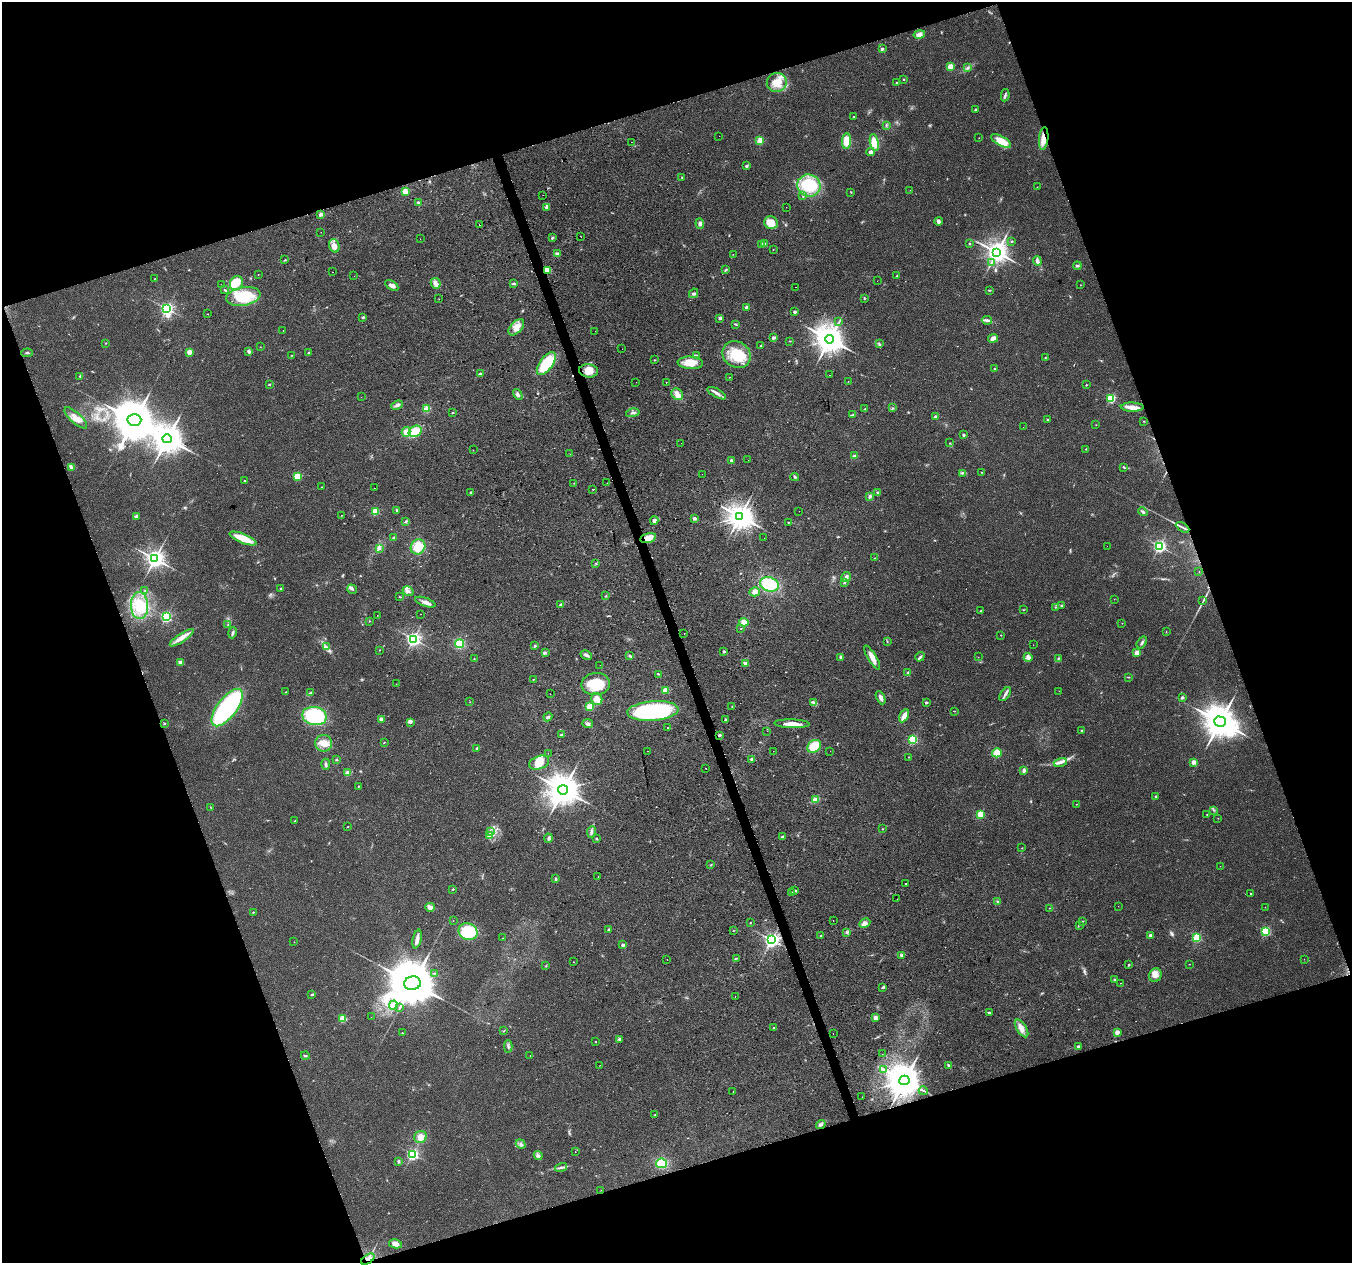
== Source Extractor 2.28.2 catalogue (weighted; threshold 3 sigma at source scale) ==
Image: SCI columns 1-5400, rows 120-5160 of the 5401 x 5226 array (HDU 1 of 3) = the unmasked area's bounding box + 8 px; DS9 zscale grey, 4 x 4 block average (1 PNG px = mean of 4 x 4 image px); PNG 1354 x 1265 px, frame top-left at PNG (2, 2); each listed source drawn as its Kron ellipse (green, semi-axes under 4 px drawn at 4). Shown black and unused: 39% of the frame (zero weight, under 2 of 3 exposures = <1% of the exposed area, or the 3 px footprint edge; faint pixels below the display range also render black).
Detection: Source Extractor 2.28.2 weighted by HDU 2 'WHT'. Background 0.041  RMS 0.0055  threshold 0.0249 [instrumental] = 3 sigma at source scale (4.5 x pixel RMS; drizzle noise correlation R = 1.50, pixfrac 1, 0.0396/0.0396 arcsec/px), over >= 5 px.
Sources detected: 443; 1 too faint to see at this stretch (4 x 4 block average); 2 inside a brighter object's white glare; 8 cosmic-ray / hot-pixel residue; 3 long thin detections or spike segments (spike, bleed or trail) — neither listed nor drawn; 1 coinciding with a brighter row at this scale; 15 inside a brighter listed object's ellipse — not listed separately; the other 413 listed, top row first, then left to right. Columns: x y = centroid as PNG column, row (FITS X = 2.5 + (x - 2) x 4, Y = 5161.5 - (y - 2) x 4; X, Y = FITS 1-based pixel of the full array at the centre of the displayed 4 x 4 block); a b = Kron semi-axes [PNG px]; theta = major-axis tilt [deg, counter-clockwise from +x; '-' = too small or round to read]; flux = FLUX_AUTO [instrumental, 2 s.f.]
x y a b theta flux
919 34 6 4 13 16
882 49 2 2 - 18
950 66 2 2 - 90
968 68 3 3 - 4.9
904 79 2 2 - 5.1
777 82 10 9 - 52
897 82 2 2 - 5
1005 95 6 2 80 5.8
975 110 2 2 - 5.1
853 117 2 2 - 4.7
886 125 3 2 - 2.3
719 136 2 2 - 0.97
979 138 2 2 - 0.79
1044 139 11 4 84 40
760 141 2 2 - 110
847 141 8 4 88 43
1001 141 11 4 -29 55
631 142 2 2 - 2.9
874 142 9 4 -77 55
871 152 4 3 - 12
746 166 3 3 - 4.9
682 177 2 2 - 3.9
809 185 12 11 - 110
1037 187 2 2 - 1
910 190 2 2 - 0.87
405 191 2 2 - 110
851 192 2 2 - 1.2
543 195 2 2 - 0.75
803 196 3 2 - 2
418 203 3 3 - 4.5
786 207 2 2 - 0.57
546 208 3 2 - 4.3
321 214 2 2 - 33
938 221 4 3 - 9.9
700 223 5 4 - 8.6
771 223 7 6 - 54
479 225 2 2 - 9.5
321 232 2 2 - 0.7
581 237 2 2 - 1.2
552 238 3 2 - 4.4
420 239 2 2 - 3.4
1012 241 2 2 - 7.2
761 244 4 2 - 3.7
765 244 3 2 - 5
970 244 2 2 - 2.6
334 246 7 5 -72 27
773 250 2 2 - 1.9
997 252 3 3 - 3200
557 254 3 3 - 11
733 254 2 2 - 0.9
285 260 2 2 - 2.9
1037 261 5 3 - 15
991 263 2 2 - 1.8
1077 266 4 2 - 5.1
547 270 2 2 - 170
726 270 4 2 - 3.3
333 272 2 2 - 1.8
258 274 2 2 - 0.78
354 276 2 2 - 0.53
897 276 2 2 - 2.9
154 279 2 2 - 0.94
877 281 2 2 - 0.5
236 283 7 6 - 33
436 283 5 4 - 14
221 284 2 2 - 1.5
514 284 3 2 - 6.1
392 285 7 4 -31 17
1080 285 2 2 - 0.85
796 287 2 2 - 2.4
225 290 4 2 - 3.2
989 290 4 2 - 2.6
693 293 5 2 - 4.9
243 296 17 9 9 120
864 298 3 2 - 2.1
439 299 2 2 - 1.1
747 307 2 2 - 26
167 309 3 2 - 820
794 312 2 2 - 23
208 314 2 2 - 0.82
363 317 3 2 - 4.4
720 318 2 2 - 28
987 320 5 3 - 7.8
839 321 2 2 - 1.4
736 324 3 2 - 3
516 327 10 5 47 27
283 330 2 2 - 3.8
595 331 2 2 - 0.96
773 338 2 2 - 24
993 338 5 4 - 19
829 339 4 4 - 5700
790 341 2 2 - 1.6
106 343 2 2 - 1.6
879 344 2 2 - 1.7
761 346 3 2 - 2.9
260 347 2 2 - 1
622 349 2 2 - 2.7
249 351 3 3 - 8.7
189 352 2 2 - 76
27 353 6 2 1 3.7
308 353 3 2 - 2.9
292 355 2 2 - 1.6
696 355 3 2 - 2.8
737 355 15 12 -33 110
1045 358 2 2 - 2.1
654 360 2 2 - 3.7
690 363 13 6 -4 43
546 364 13 6 54 150
995 369 3 2 - 3.8
589 371 9 6 -6 33
480 374 3 2 - 5.3
829 375 2 2 - 1.7
80 376 3 2 - 2
729 377 2 2 - 1.1
848 381 2 2 - 0.78
636 382 2 2 - 3
666 382 2 2 - 2.3
269 384 2 2 - 5.5
1086 385 2 2 - 2.5
717 393 10 3 -29 12
518 394 6 3 -59 8.4
677 394 6 5 - 17
361 397 2 2 - 0.79
1111 398 2 2 - 300
397 405 6 3 22 8.4
1132 407 11 4 0 24
893 408 2 2 - 2
426 409 4 3 - 19
865 409 3 2 - 3.6
453 413 2 2 - 3.7
633 413 7 2 13 5.2
853 415 2 2 - 1.9
936 417 3 2 - 9.7
76 418 14 5 -42 32
134 420 7 6 - 14000
1047 420 2 2 - 8.5
1143 421 2 2 - 1
1096 425 2 2 - 1.9
1023 427 2 2 - 0.76
415 431 7 5 31 59
406 432 5 4 - 25
963 435 3 2 - 5.2
167 439 5 4 - 6700
681 443 2 2 - 0.54
950 443 2 2 - 1.5
1086 449 2 2 - 3.3
473 450 2 2 - 2.5
570 454 2 2 - 0.98
854 456 4 3 - 6.2
731 460 2 2 - 23
748 460 2 2 - 3.2
1123 467 4 2 - 2.8
71 468 2 2 - 33
981 472 2 2 - 1.2
962 473 2 2 - 2.8
702 474 2 2 - 1.4
297 476 2 2 - 130
795 477 4 2 - 4.7
244 480 2 2 - 2
574 483 2 2 - 1.8
607 483 2 2 - 1.3
322 487 2 2 - 1
374 488 2 2 - 0.59
593 489 2 2 - 8.7
471 492 2 2 - 6
877 492 3 2 - 2.6
869 496 3 3 - 4.6
397 511 4 2 - 3.2
799 511 2 2 - 0.81
375 512 2 2 - 150
1143 512 5 3 - 6.1
341 515 2 2 - 0.94
136 516 2 2 - 20
740 516 3 3 - 3100
694 518 2 2 - 33
406 521 3 2 - 4.1
654 521 4 4 - 8.6
788 522 2 2 - 1.7
1183 527 7 2 -30 8
243 538 14 4 -21 67
394 538 4 2 - 3.1
648 538 8 4 14 38
764 538 2 2 - 2.8
1107 546 2 2 - 4.8
1159 546 2 2 - 700
418 547 8 7 - 56
379 548 3 2 - 4.6
875 558 2 2 - 2.3
155 559 3 3 - 2100
596 563 2 2 - 1.4
1199 571 2 2 - 0.95
846 577 5 4 - 11
844 583 3 2 - 2.6
769 584 9 7 -18 150
281 588 2 2 - 9.1
352 589 5 2 - 5.4
145 590 2 2 - 1.1
408 591 6 4 -31 12
755 592 5 4 - 16
606 596 2 2 - 1.1
400 597 3 2 - 2.2
1114 599 2 2 - 0.73
1203 601 4 2 - 2.9
425 602 11 3 -19 15
139 605 13 8 -88 70
561 605 2 2 - 26
1062 606 2 2 - 2.4
1056 607 2 2 - 1.3
1023 610 3 2 - 2
981 611 2 2 - 2.1
420 614 2 2 - 1.2
377 615 2 2 - 0.94
166 617 2 2 - 530
370 621 2 2 - 1.1
744 622 4 4 - 24
1122 623 2 2 - 1
228 625 2 2 - 1.8
741 628 2 2 - 1.1
1166 632 2 2 - 1.1
233 633 6 2 72 6.3
684 633 2 2 - 1.1
1001 635 2 2 - 1.4
182 638 14 3 34 33
413 639 2 2 - 1000
887 641 2 2 - 2
1142 642 6 2 55 6.6
460 644 4 3 - 52
1033 645 2 2 - 1.4
535 646 3 3 - 3.3
326 647 3 2 - 4.5
379 650 2 2 - 1.4
545 652 3 2 - 3.1
723 652 2 2 - 13
1137 653 2 2 - 66
586 655 6 3 -29 9.6
630 656 3 2 - 3.2
841 657 2 2 - 35
872 657 13 4 -59 31
920 657 5 2 - 6.1
978 657 2 2 - 0.66
1028 657 4 4 - 12
1058 658 2 2 - 2.4
474 659 2 2 - 1.6
180 663 2 2 - 57
745 664 4 3 - 16
600 665 2 2 - 0.47
908 673 4 2 - 7.9
659 674 2 2 - 2.2
1129 677 2 2 - 1.5
534 679 3 2 - 1.5
396 684 2 2 - 0.76
596 684 14 11 5 110
665 690 2 2 - 69
1059 691 2 2 - 1.6
285 692 2 2 - 1.8
310 693 3 2 - 3.7
550 694 2 2 - 0.65
1005 694 8 3 55 10
1182 697 2 2 - 23
881 698 7 3 -65 13
597 699 6 5 - 27
470 702 2 2 - 0.91
813 702 4 2 - 5.7
926 703 2 2 - 10
589 707 2 2 - 130
732 707 3 2 - 2.2
227 708 22 9 53 520
653 711 26 9 4 400
954 711 2 2 - 1.5
315 716 12 9 -12 220
904 716 7 3 61 25
548 717 4 3 - 5.8
381 719 3 3 - 8.2
725 719 2 2 - 4.9
410 722 3 2 - 4.2
1220 722 6 5 - 9000
588 723 5 3 - 7
164 724 2 2 - 1.6
792 724 18 4 -2 39
668 728 2 2 - 1.2
1081 730 2 2 - 2.8
767 731 2 2 - 1.1
561 734 3 2 - 3
719 735 3 3 - 3.9
913 739 2 2 - 290
384 742 3 2 - 1.6
323 743 8 8 - 31
814 746 7 5 37 61
477 748 2 2 - 7.2
648 751 2 2 - 1.4
773 751 2 2 - 2.4
830 751 2 2 - 2.3
548 753 2 2 - 2.1
997 753 5 4 - 31
909 757 2 2 - 2.2
752 759 4 2 - 6.2
337 760 2 2 - 13
1060 762 7 3 17 12
1194 762 2 2 - 55
539 763 10 6 20 33
326 764 5 2 - 6.8
706 768 2 2 - 12
1024 771 4 2 - 11
348 773 2 2 - 73
358 786 2 2 - 3.8
563 790 5 4 - 7000
1156 796 2 2 - 6.4
815 800 3 2 - 47
1076 804 2 2 - 2.4
210 807 3 2 - 1.3
1213 810 2 2 - 1.2
980 814 2 2 - 150
1207 815 3 2 - 1.9
1218 818 2 2 - 0.76
295 821 2 2 - 4.4
348 827 2 2 - 1.1
882 829 2 2 - 2.9
490 832 3 3 - 5.9
591 832 6 3 81 8.6
489 836 2 2 - 2
783 837 4 2 - 5.3
549 838 4 3 - 6.1
596 838 3 2 - 2.9
1022 848 2 2 - 1.2
711 865 2 2 - 1.6
1220 866 2 2 - 0.73
598 877 2 2 - 2.4
556 879 3 2 - 3.7
905 883 2 2 - 2.8
453 889 2 2 - 4.8
795 890 3 2 - 3.9
792 892 4 2 - 3.3
1251 894 2 2 - 11
897 899 2 2 - 0.77
998 902 2 2 - 20
1118 906 2 2 - 1
430 907 5 3 - 20
1265 907 2 2 - 0.75
1049 908 2 2 - 0.85
253 912 2 2 - 2.4
833 920 2 2 - 1.1
453 921 2 2 - 0.59
1082 921 3 2 - 2.3
750 922 2 2 - 1.3
865 923 6 4 26 14
1079 925 3 2 - 1.8
609 929 2 2 - 7.8
733 931 2 2 - 1.1
1266 931 2 2 - 340
468 932 9 8 - 140
847 932 2 2 - 3.2
821 935 3 2 - 2.6
1150 935 2 2 - 28
503 938 2 2 - 5.9
1197 938 2 2 - 260
417 939 9 3 76 16
771 940 3 3 - 1300
294 942 2 2 - 1.8
623 945 2 2 - 18
901 955 3 2 - 5.1
736 958 2 2 - 1.4
667 959 2 2 - 1.1
1304 959 2 2 - 4
574 962 2 2 - 0.94
1189 964 2 2 - 0.93
1129 965 3 2 - 2.3
546 966 2 2 - 1.7
434 973 3 2 - 2.5
1155 975 7 6 - 21
1115 980 3 2 - 4.8
412 983 8 6 9 22000
1120 983 2 2 - 0.97
883 987 3 3 - 3.8
312 994 2 2 - 9.7
735 997 2 2 - 1.7
393 1005 5 2 - 8.5
400 1008 2 2 - 1.4
989 1013 3 2 - 4
371 1017 2 2 - 0.38
875 1018 3 3 - 14
343 1019 2 2 - 150
774 1028 2 2 - 5.2
1021 1028 10 5 -58 24
504 1031 2 2 - 1.4
1117 1032 2 2 - 51
402 1033 2 2 - 2.9
833 1033 2 2 - 1.1
619 1039 3 3 - 4.8
595 1042 2 2 - 1.3
508 1046 6 2 -87 5.5
1078 1046 3 2 - 6.5
882 1054 2 2 - 3.3
530 1055 2 2 - 0.88
305 1056 4 2 - 4.1
600 1065 2 2 - 0.7
949 1066 3 3 - 7.4
883 1069 3 2 - 2.4
904 1080 5 4 - 8700
923 1091 4 2 - 3
733 1092 2 2 - 0.87
862 1097 2 2 - 0.68
655 1115 2 2 - 2.4
821 1124 5 3 - 8.3
420 1137 6 6 - 23
521 1144 5 3 - 7.3
575 1152 2 2 - 0.99
412 1154 2 2 - 590
538 1156 4 3 - 8.4
398 1161 4 2 - 3.7
662 1163 5 5 - 82
561 1167 6 2 15 6.9
601 1190 2 2 - 0.51
396 1244 7 4 -12 17
368 1259 7 4 36 19
Overlapping masked pixels (flux is a lower limit): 6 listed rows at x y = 1044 139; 547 270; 1183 527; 648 538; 904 1080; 368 1259
Diffuse or blended objects may show on this block-average render without a row.